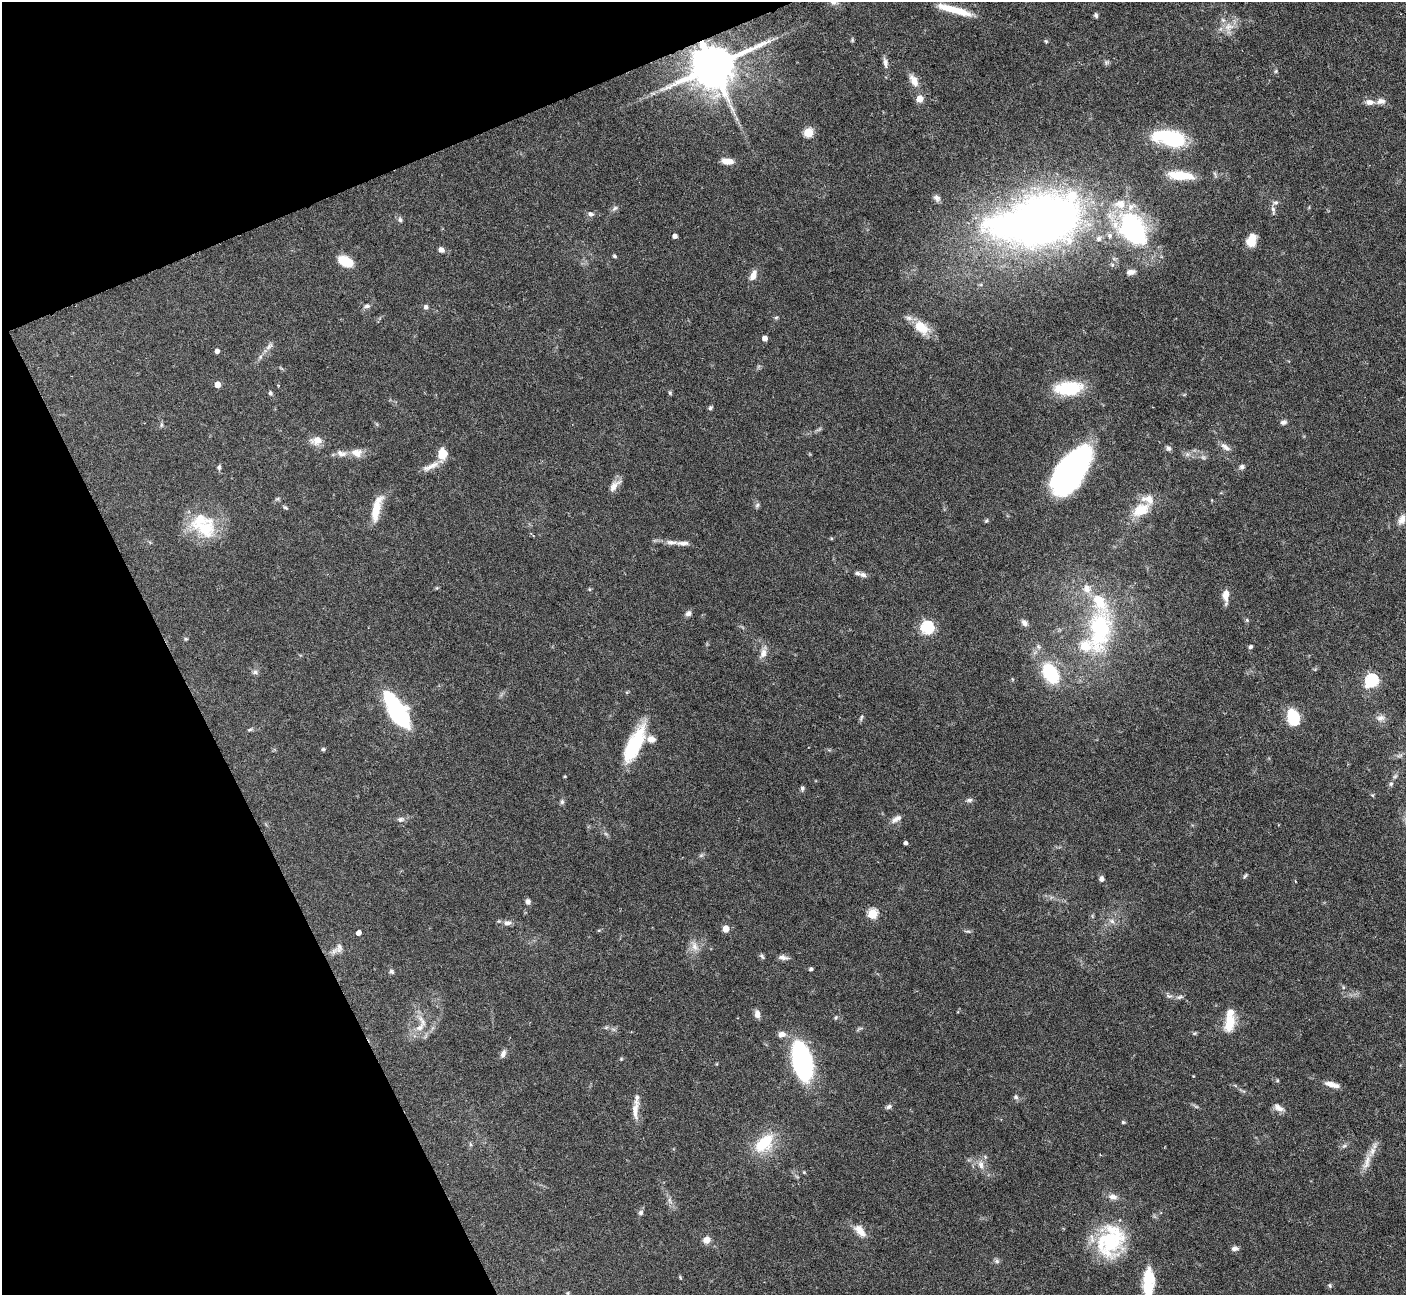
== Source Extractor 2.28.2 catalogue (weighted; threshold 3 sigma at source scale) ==
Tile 5 of 4 x 4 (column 1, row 2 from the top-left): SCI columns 1-1404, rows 2870-4162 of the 5616 x 5604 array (HDU 1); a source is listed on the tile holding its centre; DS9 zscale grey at full resolution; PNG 1408 x 1297 px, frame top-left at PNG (2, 2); no overlay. Shown black and unused: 21% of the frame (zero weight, under 4 of 7 exposures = <1% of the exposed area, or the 3 px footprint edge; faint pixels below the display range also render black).
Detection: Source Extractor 2.28.2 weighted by HDU 2 'WHT'; one run over the whole footprint, this tile lists its part. Background 0.0658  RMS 0.0029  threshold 0.0118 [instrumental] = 3 sigma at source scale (4.09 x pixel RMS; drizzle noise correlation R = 1.36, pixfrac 0.8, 0.05/0.05 arcsec/px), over >= 5 px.
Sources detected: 168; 4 inside a brighter object's white glare — not listed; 20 inside a brighter listed object's ellipse — not listed separately; the other 144 listed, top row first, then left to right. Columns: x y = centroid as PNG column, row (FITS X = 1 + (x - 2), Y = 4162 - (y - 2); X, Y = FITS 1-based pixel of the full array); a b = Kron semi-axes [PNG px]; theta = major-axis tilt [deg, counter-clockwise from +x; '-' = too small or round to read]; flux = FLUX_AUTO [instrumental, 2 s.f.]
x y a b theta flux
950 9 32 9 -15 5.8
1096 15 6 4 -73 0.6
1229 27 16 8 7 2.5
852 40 6 4 -72 0.33
1046 41 5 4 - 0.31
1106 62 7 5 70 0.54
885 63 14 6 -80 1.1
713 66 13 11 22 1300
1276 71 5 5 - 0.38
914 80 17 9 -63 2.4
920 99 5 5 - 4.9
1381 101 12 8 4 1.3
1370 102 11 7 -11 1.5
808 132 5 5 - 14
1176 139 42 15 -17 20
727 161 13 6 -8 2.5
1180 175 24 8 -5 8.5
937 198 9 7 -37 0.99
615 208 8 5 36 0.67
1273 210 13 5 -78 0.98
591 214 8 7 - 0.86
400 220 6 5 - 0.67
1038 221 111 54 11 180
675 236 4 4 - 1.2
1251 240 14 9 71 3.8
441 250 8 6 -36 1
614 256 5 4 - 0.38
345 261 13 8 -26 7.7
1131 272 11 6 6 1.4
753 275 15 8 65 2
367 306 7 6 - 0.81
426 307 5 5 - 0.86
776 318 6 4 2 0.35
921 327 22 13 -41 5.6
765 338 4 4 - 1.7
269 346 12 6 46 1.1
217 351 4 4 - 1.1
217 384 4 4 - 3
1069 388 24 12 5 16
270 393 5 5 - 0.46
670 393 7 4 -64 0.39
710 408 6 5 - 0.5
1284 422 8 6 14 0.78
161 425 6 4 90 0.43
317 440 13 9 10 2.8
1225 447 16 7 -34 1.4
1168 448 8 6 -57 0.69
341 453 15 8 -16 1.7
357 453 14 11 -9 2.5
443 454 15 10 82 3.8
431 466 28 6 23 2.4
219 467 7 5 75 0.59
1242 467 8 6 74 0.71
1071 470 48 21 55 76
614 486 21 8 46 2
757 505 8 5 67 0.56
285 507 6 4 -29 0.4
376 509 31 9 76 5.6
1141 510 26 15 30 6.8
1402 519 14 8 66 1.7
986 521 6 4 53 0.38
205 528 36 26 -13 13
671 542 17 6 -5 1.8
863 575 8 6 -31 0.95
1226 595 14 6 -90 2.9
688 613 8 7 - 0.92
1247 620 5 5 - 0.4
1024 623 9 7 -47 1.1
927 628 6 6 - 38
1099 631 70 33 83 35
186 639 6 3 -18 0.32
1251 647 5 4 - 0.57
763 653 12 8 75 1.8
255 672 9 6 0 0.75
1051 673 20 13 -56 18
1372 680 6 6 - 40
1293 716 14 9 -73 12
861 718 11 4 74 0.49
1380 718 11 8 21 1.4
402 720 19 17 -40 15
250 730 8 3 19 0.41
651 739 11 9 -16 1.8
634 745 40 13 63 18
323 749 6 5 - 0.42
1400 756 10 3 21 0.57
565 776 4 3 - 0.26
1395 776 7 4 45 0.55
1391 784 6 5 - 0.57
802 788 6 5 - 0.51
969 800 9 6 2 0.68
562 802 7 5 89 0.57
400 819 8 7 - 0.85
897 819 15 7 31 1.5
606 834 6 4 -19 0.45
906 843 4 4 - 0.86
1245 876 8 4 46 0.47
1102 879 6 5 - 0.92
1295 881 4 2 - 0.18
528 901 7 6 - 0.81
873 914 5 5 - 18
1112 921 8 6 -19 1
507 923 10 6 2 1.2
726 929 5 5 - 4.6
599 930 6 3 18 0.28
358 933 4 4 - 1.4
694 946 15 8 -67 2
339 947 12 7 77 1.4
762 956 9 4 -56 0.46
783 957 13 6 -11 1.2
811 969 4 3 - 0.7
391 971 7 5 -44 0.58
1343 987 6 4 -72 0.35
1169 996 10 5 -10 0.74
1180 997 9 5 26 0.66
757 1014 9 6 -82 1.5
422 1021 20 7 -59 2.4
1229 1023 20 10 79 6.2
781 1034 9 7 7 1.6
503 1054 10 6 68 1.2
621 1059 5 4 - 0.3
802 1062 32 14 -79 57
1193 1076 3 3 - 0.18
1330 1084 16 8 -18 2.1
1016 1097 7 6 - 0.67
889 1107 8 6 26 0.72
635 1108 13 8 69 1.8
1278 1108 15 8 -32 1.6
1123 1122 5 4 - 0.35
764 1143 27 15 44 11
1344 1146 7 4 43 0.56
1367 1160 18 7 79 2.5
981 1165 12 8 -78 1.8
1113 1197 13 7 -8 1.5
670 1201 11 3 -61 0.85
641 1213 7 6 - 0.7
860 1231 19 9 -47 3
707 1240 8 8 - 2
1108 1241 44 30 -79 20
1235 1249 10 5 8 0.88
997 1261 8 6 -22 0.61
680 1278 8 2 -69 0.26
1330 1285 6 5 - 0.44
1148 1289 21 13 -86 6.3
567 1293 6 3 70 0.27
Overlapping masked pixels (flux is a lower limit): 1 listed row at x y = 713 66
Isophote crosses this tile's border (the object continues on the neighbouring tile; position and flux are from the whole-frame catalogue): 1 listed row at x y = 1148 1289